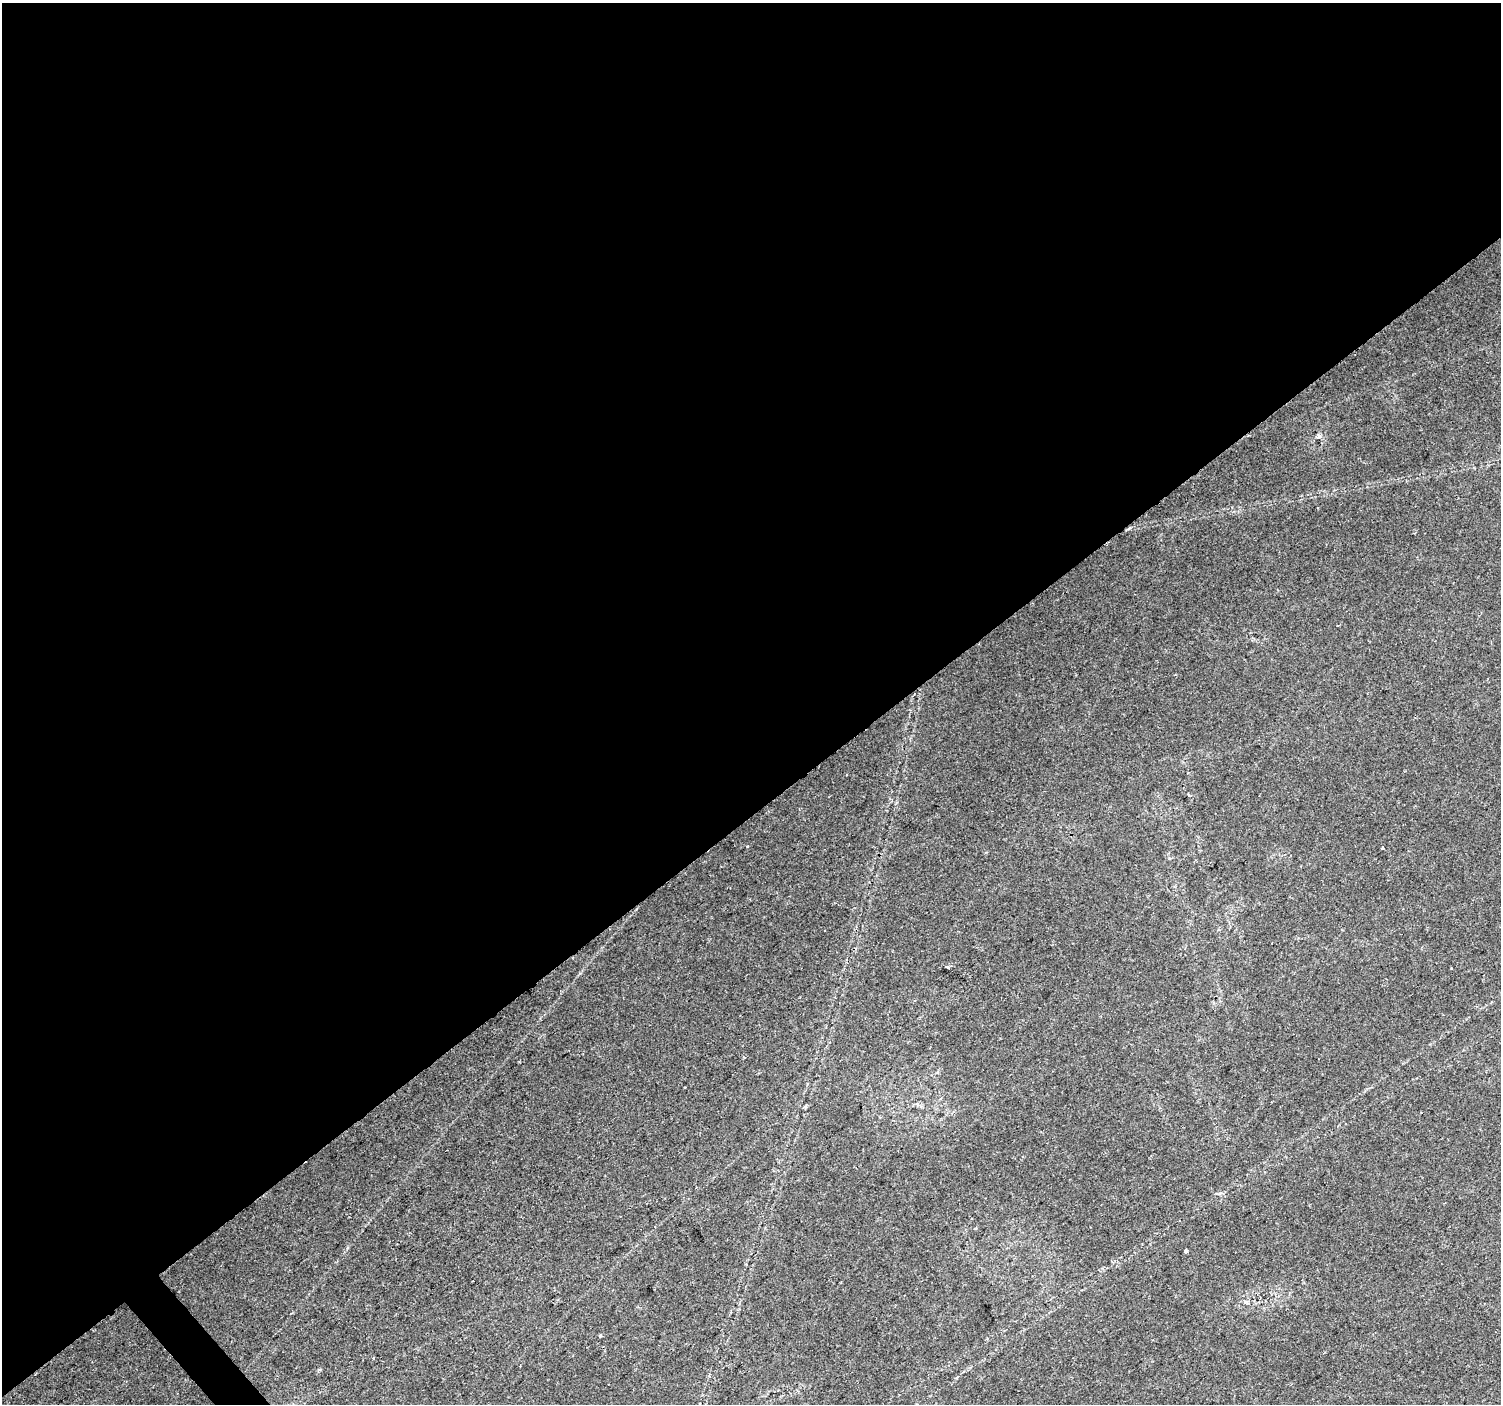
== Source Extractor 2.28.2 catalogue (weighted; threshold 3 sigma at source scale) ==
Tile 2 of 4 x 4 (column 2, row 1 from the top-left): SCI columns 1506-3004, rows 4412-5813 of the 6001 x 5954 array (HDU 1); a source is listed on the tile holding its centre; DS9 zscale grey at full resolution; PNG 1503 x 1406 px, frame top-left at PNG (2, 3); no overlay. Shown black and unused: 58% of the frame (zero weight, under 2 of 3 exposures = <1% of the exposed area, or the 3 px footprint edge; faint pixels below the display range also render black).
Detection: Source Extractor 2.28.2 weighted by HDU 2 'WHT'; one run over the whole footprint, this tile lists its part. Background 0.0407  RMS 0.0037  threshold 0.0164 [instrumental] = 3 sigma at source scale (4.5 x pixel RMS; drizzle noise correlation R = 1.50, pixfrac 1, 0.0396/0.0396 arcsec/px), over >= 5 px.
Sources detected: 10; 2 cosmic-ray / hot-pixel residue — not listed; the other 8 listed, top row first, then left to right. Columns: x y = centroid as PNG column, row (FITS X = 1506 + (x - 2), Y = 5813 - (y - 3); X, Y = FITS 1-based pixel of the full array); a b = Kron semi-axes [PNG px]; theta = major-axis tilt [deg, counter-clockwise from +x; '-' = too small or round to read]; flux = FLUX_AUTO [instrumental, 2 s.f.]
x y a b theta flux
1319 436 7 6 - 0.77
1129 528 7 3 36 0.48
846 774 3 3 - 0.59
1189 795 4 3 - 0.43
1382 848 3 3 - 0.36
947 967 4 3 - 8.7
1186 1251 4 3 - 1.8
374 1357 3 3 - 0.91
Overlapping masked pixels (flux is a lower limit): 1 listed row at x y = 1129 528